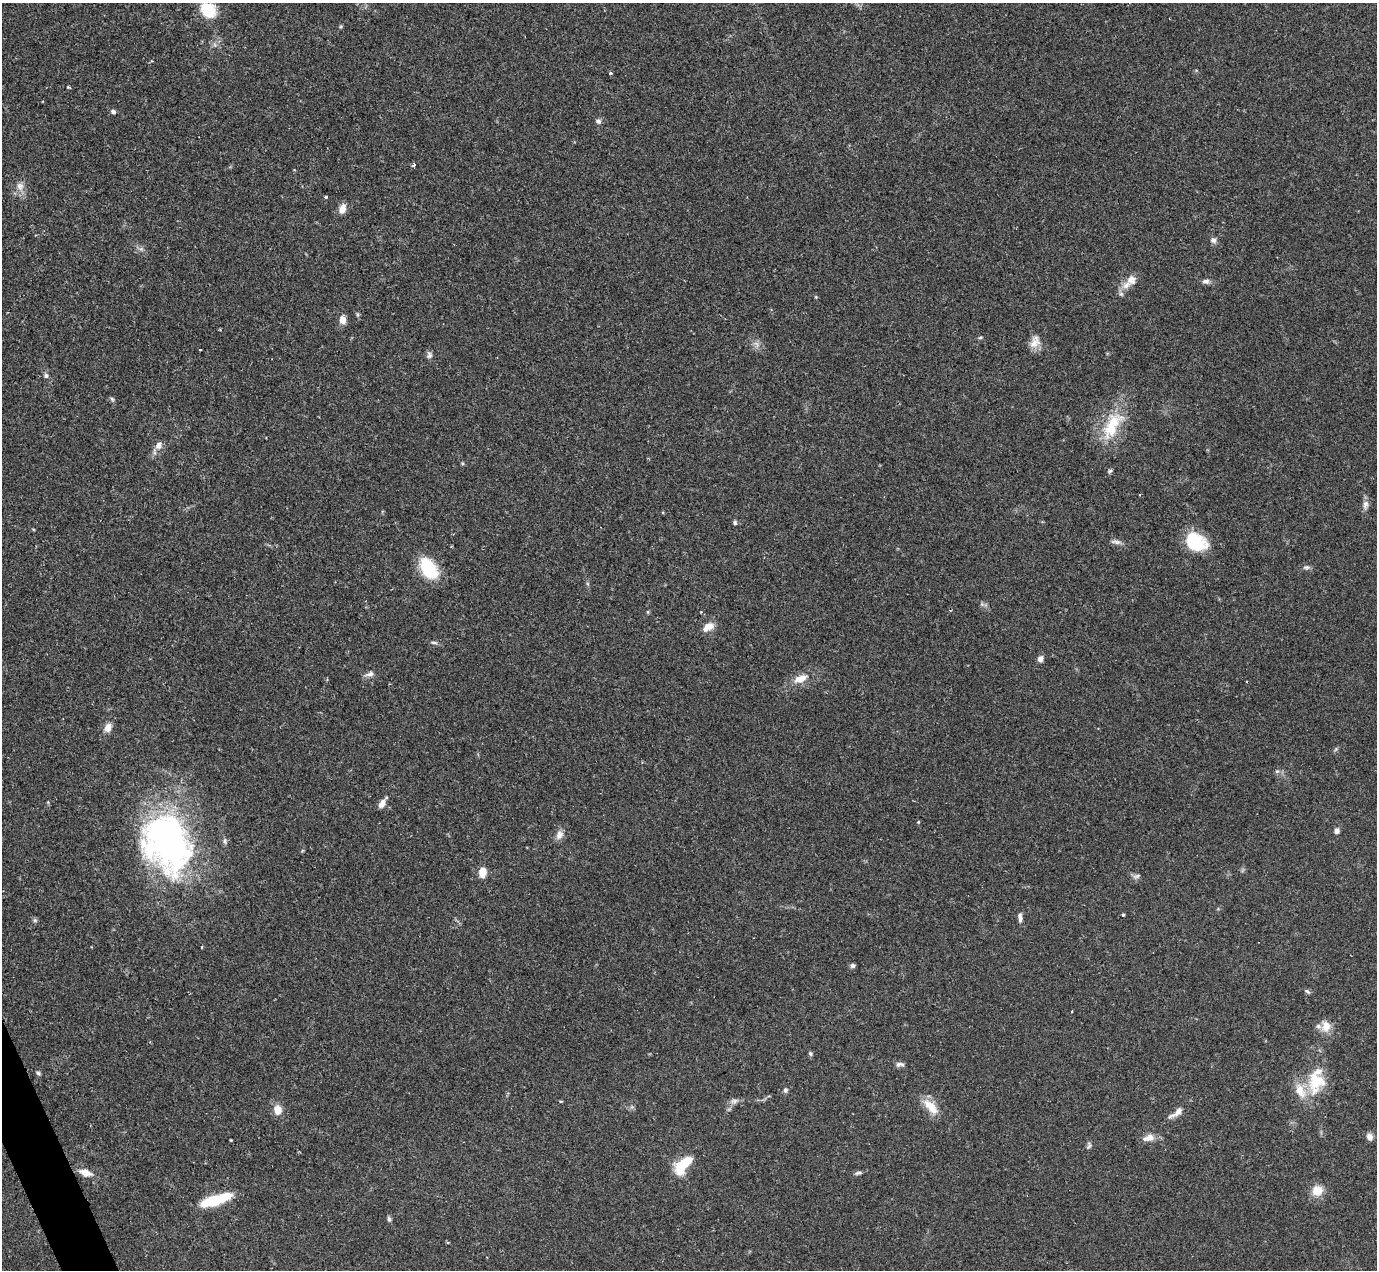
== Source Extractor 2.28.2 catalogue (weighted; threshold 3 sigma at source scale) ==
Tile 7 of 4 x 4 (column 3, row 2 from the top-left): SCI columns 2900-4274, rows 2825-4092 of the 5747 x 5795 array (HDU 1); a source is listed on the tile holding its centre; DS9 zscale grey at full resolution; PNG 1379 x 1272 px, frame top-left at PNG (2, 3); no overlay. Shown black and unused: <1% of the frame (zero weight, under 2 of 3 exposures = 9% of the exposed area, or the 3 px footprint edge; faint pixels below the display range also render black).
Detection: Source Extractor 2.28.2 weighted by HDU 2 'WHT'; one run over the whole footprint, this tile lists its part. Background 0.0827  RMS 0.0057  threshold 0.0258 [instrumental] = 3 sigma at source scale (4.5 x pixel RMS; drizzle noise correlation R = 1.50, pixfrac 1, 0.05/0.05 arcsec/px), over >= 5 px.
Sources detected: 82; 1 too faint to see at this stretch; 1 inside a brighter object's white glare — not listed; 2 inside a brighter listed object's ellipse — not listed separately; the other 78 listed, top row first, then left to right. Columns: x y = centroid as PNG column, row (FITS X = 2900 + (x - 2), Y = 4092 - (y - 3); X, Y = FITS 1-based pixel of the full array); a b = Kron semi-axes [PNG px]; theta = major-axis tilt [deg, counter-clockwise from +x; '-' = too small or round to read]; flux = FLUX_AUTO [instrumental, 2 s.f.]
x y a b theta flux
208 9 18 14 -46 16
611 73 4 3 - 0.74
68 87 5 3 - 0.62
113 111 6 5 - 1.5
598 121 8 6 -2 1.6
414 165 4 4 - 1.7
20 186 12 10 -69 4
325 197 3 3 - 1.9
342 209 11 8 68 4.1
1213 240 9 7 -32 1.9
141 249 6 6 - 1.2
1131 280 15 12 66 5.1
1206 281 9 7 9 2
1121 294 6 6 - 1.3
816 297 5 4 - 0.56
357 314 6 5 - 0.86
343 320 11 8 -86 3.9
980 338 6 4 2 0.71
1035 343 16 12 55 5.6
200 350 3 2 - 0.4
429 355 10 7 -86 1.8
46 375 7 7 - 1.4
112 399 8 5 -69 1
1112 425 46 19 61 24
159 445 12 9 51 3.5
1110 471 6 4 22 0.91
1365 505 14 8 82 2.8
735 523 6 5 - 1
1116 542 16 5 -6 2.1
1196 545 29 17 17 18
1306 567 9 6 0 1.5
428 568 20 12 -62 35
982 604 5 5 - 1
648 612 5 4 - 0.59
701 612 4 3 - 0.45
708 627 16 9 30 5
434 643 10 4 -5 1.1
1040 659 7 6 - 2.6
370 674 12 7 14 2.4
800 679 17 9 23 7
108 728 9 7 61 4.6
1336 749 7 4 70 0.82
1277 771 6 6 - 1.2
382 804 11 6 57 3.8
918 822 5 3 - 0.48
1337 831 6 6 - 2.1
559 835 13 9 69 3.5
225 841 8 5 -82 1.3
167 843 61 46 -67 190
482 872 10 7 86 7.4
1136 876 11 4 19 1.4
1123 915 3 3 - 2.2
1020 918 12 5 -86 2.1
35 920 6 6 - 0.96
852 965 6 6 - 1.4
1307 991 9 4 -34 1.1
1072 1012 3 2 - 0.6
1326 1026 15 13 88 6.6
810 1054 6 5 - 1.1
900 1064 11 6 5 1.8
38 1073 6 4 -31 0.95
1316 1081 37 22 81 23
785 1090 6 6 - 1.2
560 1101 4 3 - 0.68
734 1101 12 7 19 2.4
931 1107 25 11 -47 9
278 1110 11 9 -89 5.9
1176 1113 26 7 36 4.6
1370 1137 8 7 - 3.1
1148 1138 16 8 14 4.5
1089 1146 10 5 73 1.4
683 1164 23 11 47 20
85 1173 13 7 -18 6
858 1173 10 4 17 1.3
1317 1191 15 14 - 7.3
217 1200 31 9 18 26
389 1219 7 5 -80 1.2
448 1243 4 3 - 0.71